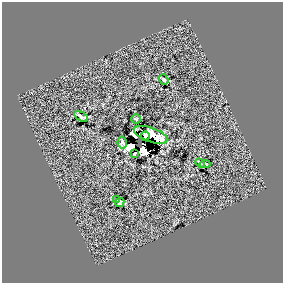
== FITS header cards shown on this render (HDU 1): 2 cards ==
NAXIS1  =                  281 /
NAXIS2  =                  281 /

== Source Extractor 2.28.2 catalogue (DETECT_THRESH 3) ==
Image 281 x 281 px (HDU 1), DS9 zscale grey, 1 PNG px = 1 image px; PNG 285 x 285 px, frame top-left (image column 1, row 281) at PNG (2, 2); each listed source drawn as its Kron ellipse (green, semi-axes under 4 px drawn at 4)
Background 0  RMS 13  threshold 37.6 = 3 sigma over >= 5 px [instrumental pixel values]
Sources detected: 15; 4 with non-positive FLUX_AUTO (blend fragments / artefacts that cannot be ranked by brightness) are neither listed nor drawn; the other 11 listed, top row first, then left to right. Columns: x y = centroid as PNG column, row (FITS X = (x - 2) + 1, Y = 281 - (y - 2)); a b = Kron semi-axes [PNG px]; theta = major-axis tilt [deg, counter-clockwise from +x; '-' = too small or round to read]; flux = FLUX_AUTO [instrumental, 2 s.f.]
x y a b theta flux
163 79 6 2 -53 1500
81 116 7 3 -32 1700
136 119 5 5 - 960
151 135 17 7 -19 420
145 136 5 4 - 1600
122 142 6 4 -80 1600
135 153 3 2 - 960
200 163 5 2 - 1400
205 164 5 3 - 1100
117 200 3 2 - 820
120 202 5 3 - 980
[4 non-positive-flux detections neither listed nor drawn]